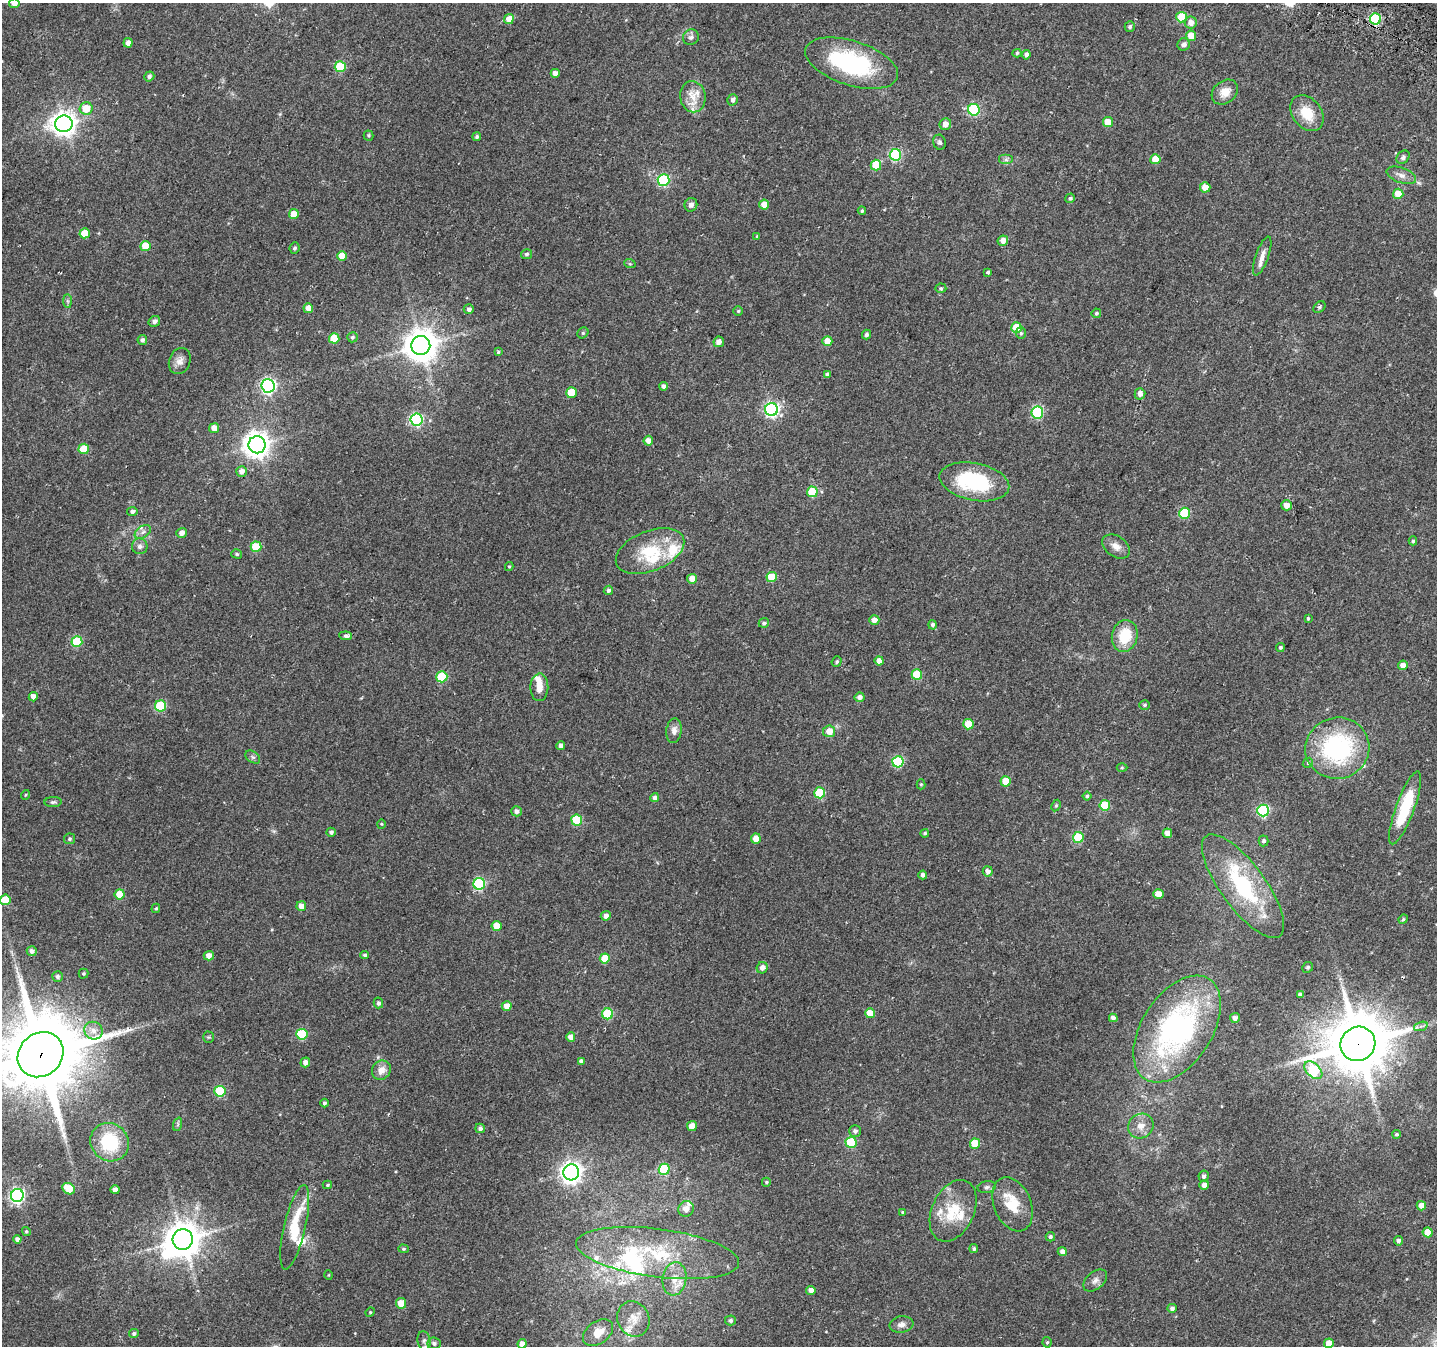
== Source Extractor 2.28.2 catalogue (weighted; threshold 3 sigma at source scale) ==
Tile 10 of 4 x 4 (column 2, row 3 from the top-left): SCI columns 1458-2892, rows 1640-2983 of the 5776 x 5902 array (HDU 1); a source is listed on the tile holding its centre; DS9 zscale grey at full resolution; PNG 1439 x 1348 px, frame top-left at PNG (2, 3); each listed source drawn as its Kron ellipse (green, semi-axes under 4 px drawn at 4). Shown black and unused: <1% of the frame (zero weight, under 2 of 3 exposures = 2% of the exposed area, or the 3 px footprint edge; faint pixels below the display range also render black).
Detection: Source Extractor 2.28.2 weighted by HDU 2 'WHT'; one run over the whole footprint, this tile lists its part. Background 0.0525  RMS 0.012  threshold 0.0531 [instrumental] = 3 sigma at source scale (4.5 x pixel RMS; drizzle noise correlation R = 1.50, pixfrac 1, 0.0396/0.0396 arcsec/px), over >= 5 px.
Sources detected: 260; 2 inside a brighter object's white glare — neither listed nor drawn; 15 inside a brighter listed object's ellipse — not listed separately; the other 243 listed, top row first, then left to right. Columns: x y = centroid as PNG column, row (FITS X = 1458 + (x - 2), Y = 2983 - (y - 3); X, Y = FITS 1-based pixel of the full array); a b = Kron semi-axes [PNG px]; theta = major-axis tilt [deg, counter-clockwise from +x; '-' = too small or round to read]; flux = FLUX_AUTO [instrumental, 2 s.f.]
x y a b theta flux
14 3 5 5 - 9.8
1182 17 5 5 - 41
509 19 5 4 - 14
1375 19 5 5 - 110
1191 23 6 6 - 8.4
1130 27 5 5 - 2.6
1191 36 5 5 - 16
691 37 8 7 - 4.3
128 43 5 4 - 5.8
1184 44 6 6 - 4.9
1017 53 4 4 - 1.8
1026 55 5 4 - 4.3
852 63 48 22 -18 140
340 67 5 5 - 56
555 73 4 4 - 7.6
149 76 5 5 - 3
1225 92 14 11 38 14
693 97 15 13 -80 15
733 100 6 5 - 4
86 108 6 6 - 21
974 110 6 6 - 98
1307 113 20 14 -52 27
1108 122 5 5 - 16
64 124 9 8 - 950
945 124 6 5 - 8.8
369 135 5 5 - 1.7
477 137 4 4 - 2.2
939 142 8 6 -73 2.8
895 155 6 5 - 110
1403 157 7 5 51 2.9
1155 159 5 5 - 17
1006 160 7 5 0 2.8
876 165 5 5 - 29
1401 175 15 7 -20 6.9
663 180 6 6 - 110
1205 187 5 5 - 16
1398 194 5 5 - 16
1070 198 5 4 - 1.9
764 204 5 5 - 13
691 205 7 6 - 4.4
862 211 4 3 - 1.7
294 214 5 5 - 17
85 233 5 5 - 26
757 236 4 3 - 1.3
1003 241 5 5 - 9.2
145 246 5 5 - 26
295 248 6 5 - 2.4
526 254 5 5 - 2.3
342 256 5 5 - 19
1262 256 20 6 70 8.3
630 264 6 3 -18 1.3
988 272 3 3 - 18
941 288 5 4 - 1.9
67 301 7 4 -89 2.1
1319 307 7 5 41 2.3
308 308 5 5 - 15
469 309 5 5 - 4.1
738 311 4 4 - 1.4
1096 313 5 4 - 2
154 321 6 5 - 4.5
1016 327 5 5 - 27
583 333 6 5 - 1.5
1021 333 6 5 - 2.1
866 334 5 4 - 3
352 337 5 5 - 2.3
334 338 5 5 - 32
142 340 5 4 - 3.4
827 341 5 5 - 14
719 342 5 5 - 7.8
421 345 9 9 - 2100
498 352 4 4 - 1.5
180 361 13 10 68 8.3
828 375 4 4 - 3.9
268 386 6 6 - 280
664 386 4 4 - 4.7
571 393 5 5 - 23
1140 394 6 5 - 7
772 410 6 6 - 260
1037 413 6 6 - 110
417 419 6 6 - 160
214 428 5 5 - 11
648 441 5 5 - 6.8
257 445 8 8 - 1200
84 449 5 5 - 27
242 471 5 5 - 6.4
974 482 35 18 -11 97
812 492 5 5 - 45
1286 505 5 5 - 11
132 511 5 4 - 3.6
1184 513 5 5 - 51
143 532 9 5 36 4.2
181 533 5 5 - 7
1413 541 4 4 - 2
140 546 8 7 - 4.7
1116 546 15 10 -35 8.9
256 547 5 5 - 36
650 551 36 20 22 53
237 554 5 4 - 1.8
509 566 4 4 - 1.2
772 577 5 5 - 31
692 579 5 5 - 12
608 590 5 4 - 2.5
1308 618 3 3 - 1.5
874 620 5 4 - 6.9
764 623 5 5 - 2.7
933 625 5 4 - 3.3
346 636 6 4 -6 5.4
1125 636 16 13 76 36
77 642 5 5 - 61
1280 647 4 4 - 1.9
837 661 5 4 - 1.9
879 661 4 4 - 8.1
1403 665 5 4 - 7.9
917 675 5 5 - 44
442 677 5 5 - 55
539 687 14 9 88 11
33 697 4 4 - 7.5
859 697 5 5 - 6
1145 705 5 4 - 2
160 706 5 5 - 69
968 724 5 5 - 24
674 731 12 7 82 6.8
829 731 6 6 - 13
561 745 4 4 - 4.8
1337 748 32 30 17 150
253 757 8 5 -36 2.6
898 762 5 5 - 96
1308 763 5 4 - 1.6
1122 768 5 3 - 1.2
1006 781 5 5 - 23
921 784 5 4 - 1.4
820 793 5 5 - 51
25 795 5 3 - 0.99
1087 796 4 4 - 1.8
655 798 4 4 - 4.2
53 802 8 5 2 2.5
1105 805 5 5 - 42
1056 806 6 4 63 1.6
1405 808 39 9 70 67
1263 810 6 6 - 130
516 811 5 5 - 4.6
577 820 5 5 - 53
381 824 4 4 - 1
331 832 5 4 - 2.9
925 833 4 4 - 1.9
1167 833 5 4 - 9.7
1078 837 5 5 - 48
69 839 5 5 - 2.2
756 839 5 5 - 12
1263 841 5 5 - 2.5
988 871 5 5 - 5.8
923 875 4 4 - 3.7
479 884 6 6 - 110
1243 886 62 22 -54 110
120 894 5 5 - 26
1158 894 5 5 - 13
5 900 5 5 - 32
301 906 5 4 - 9.1
156 908 5 4 - 1.8
606 916 5 4 - 6.3
1403 919 5 4 - 1.5
496 926 5 5 - 16
32 951 5 5 - 4.4
365 955 4 4 - 2.3
209 956 5 4 - 8.6
605 958 5 5 - 22
1308 967 6 5 - 1.8
762 968 6 5 - 6.3
83 974 5 5 - 1.8
57 976 5 5 - 2.8
1300 995 4 4 - 3.5
378 1003 5 5 - 3.1
507 1006 5 5 - 11
870 1013 5 5 - 19
607 1014 5 5 - 57
1113 1018 4 4 - 4.2
1235 1018 5 5 - 4
1421 1026 7 4 19 2.7
1177 1029 59 35 57 260
94 1031 9 8 - 7.9
302 1034 5 5 - 67
208 1037 5 5 - 1.6
571 1037 5 4 - 8.8
1358 1044 18 17 - 7200
41 1055 24 21 42 14000
581 1061 4 4 - 3.8
305 1062 5 4 - 6.3
381 1070 10 9 - 10
1313 1070 10 6 -44 91
220 1091 5 5 - 61
324 1103 4 4 - 2.5
178 1124 7 4 72 1.9
692 1126 5 5 - 12
1141 1126 13 12 - 12
480 1128 5 4 - 3.6
855 1131 6 6 - 3.6
1397 1134 4 4 - 1.7
110 1142 20 18 -44 67
851 1142 5 5 - 58
975 1144 5 5 - 33
664 1169 5 5 - 61
571 1172 8 8 - 680
1204 1176 6 5 - 3.3
766 1182 4 4 - 1.6
327 1185 4 3 - 1.7
1204 1185 5 5 - 6.2
987 1187 9 6 11 3.2
69 1189 7 5 -35 27
115 1190 4 4 - 5.6
17 1195 6 6 - 260
1012 1204 28 18 -68 32
1421 1206 4 4 - 9.5
686 1209 8 7 - 7.6
953 1211 32 21 65 42
902 1212 4 4 - 1.5
295 1227 43 10 77 47
26 1232 4 4 - 1.5
1428 1232 5 5 - 19
1050 1237 5 4 - 2.6
17 1239 4 4 - 4
183 1240 10 10 - 2400
1399 1241 4 4 - 3.5
403 1249 5 4 - 1.5
974 1249 4 4 - 2.5
1062 1252 4 4 - 5.6
658 1253 82 24 -7 96
328 1275 5 3 - 1
674 1279 17 12 81 16
1095 1280 13 8 40 6.1
811 1290 4 4 - 7.2
401 1303 5 5 - 14
1172 1308 5 4 - 3.1
370 1312 5 4 - 1.4
633 1319 18 15 -66 15
730 1320 5 5 - 3.1
901 1324 12 8 8 6.3
134 1333 5 4 - 2.5
598 1333 17 11 37 19
424 1341 9 6 -81 4.1
1047 1342 5 4 - 1.6
434 1343 7 5 -6 3.4
1329 1343 5 5 - 14
522 1344 4 4 - 7.9
Overlapping masked pixels (flux is a lower limit): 3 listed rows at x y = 1375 19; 1358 1044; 41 1055
Isophote crosses this tile's border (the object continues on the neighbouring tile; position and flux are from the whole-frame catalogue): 5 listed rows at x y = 14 3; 5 900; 41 1055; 1329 1343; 522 1344